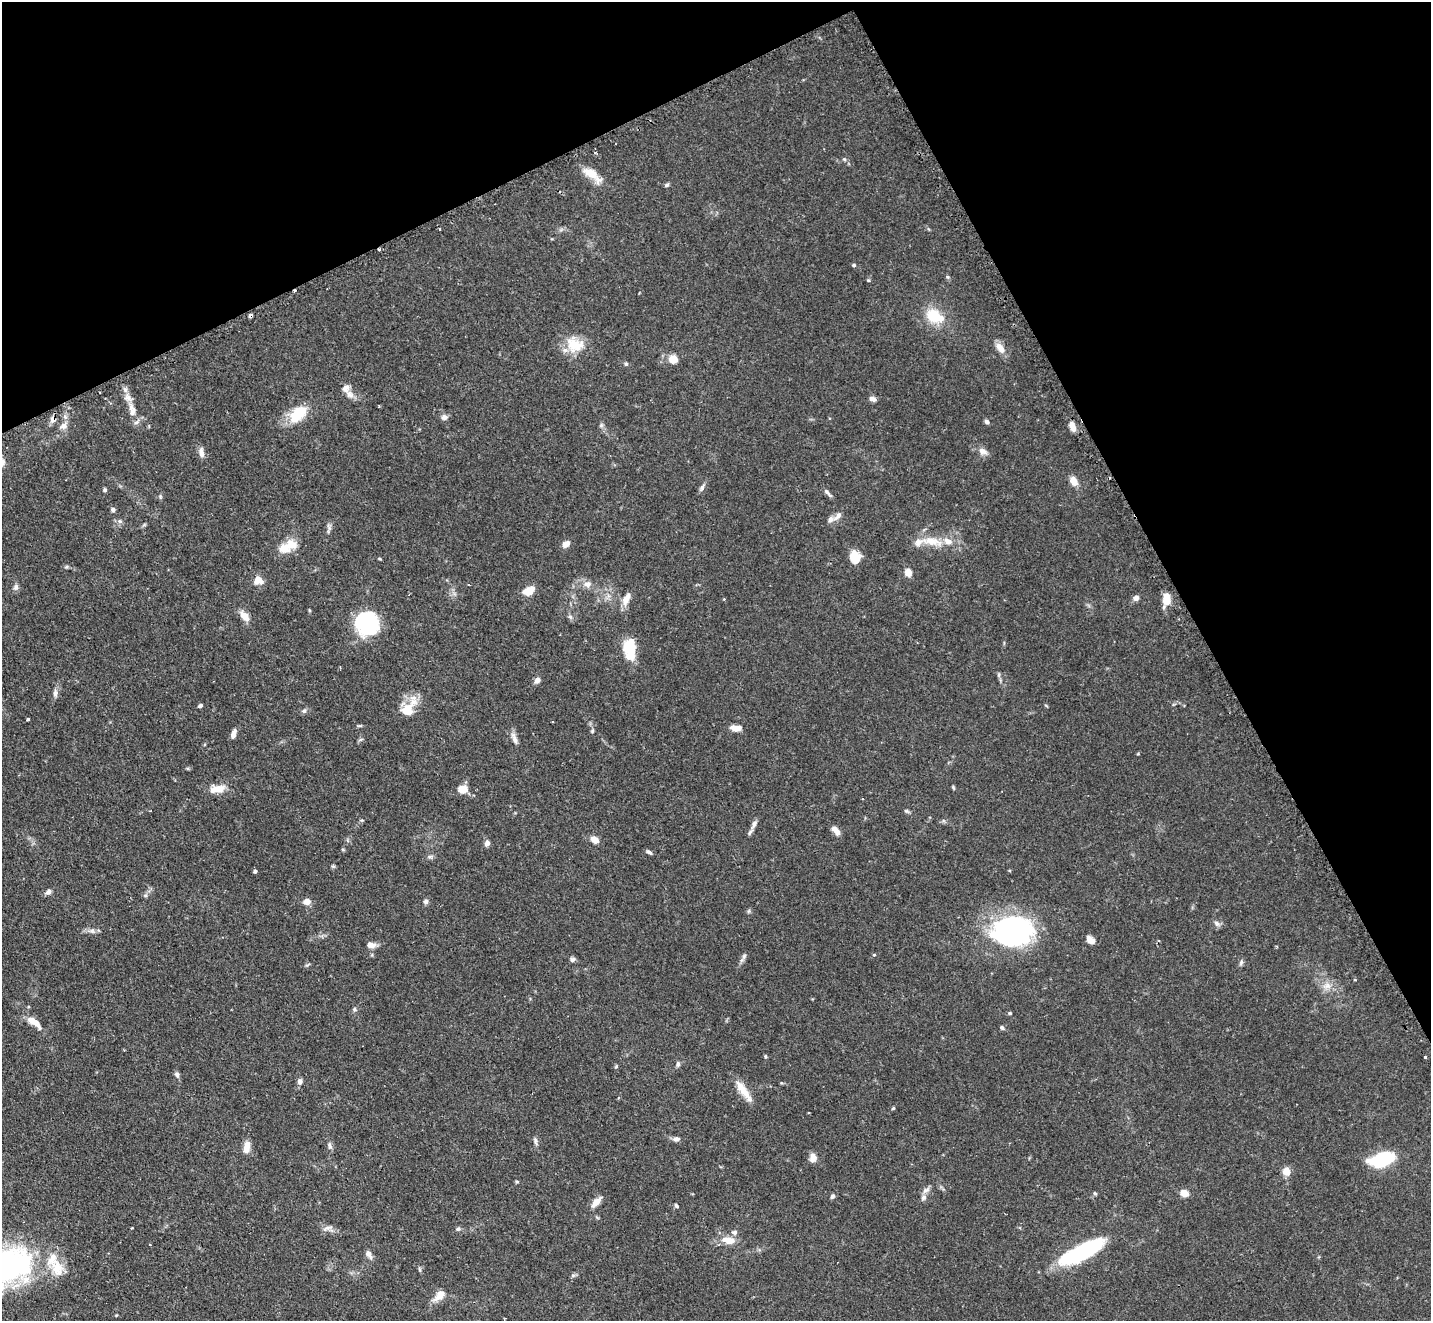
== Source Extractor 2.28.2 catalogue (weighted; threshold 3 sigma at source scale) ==
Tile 3 of 4 x 4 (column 3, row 1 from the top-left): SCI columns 2884-4312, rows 4265-5583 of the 5770 x 5755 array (HDU 1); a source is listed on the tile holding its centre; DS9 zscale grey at full resolution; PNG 1433 x 1323 px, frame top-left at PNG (2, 2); no overlay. Shown black and unused: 26% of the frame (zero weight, under 2 of 3 exposures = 3% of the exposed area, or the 3 px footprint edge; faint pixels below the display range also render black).
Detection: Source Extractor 2.28.2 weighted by HDU 2 'WHT'; one run over the whole footprint, this tile lists its part. Background 0.103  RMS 0.0054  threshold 0.0241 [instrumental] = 3 sigma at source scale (4.5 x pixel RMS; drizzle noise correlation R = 1.50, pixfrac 1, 0.05/0.05 arcsec/px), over >= 5 px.
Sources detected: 140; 2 inside a brighter object's white glare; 4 cosmic-ray / hot-pixel residue — not listed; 11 inside a brighter listed object's ellipse — not listed separately; the other 123 listed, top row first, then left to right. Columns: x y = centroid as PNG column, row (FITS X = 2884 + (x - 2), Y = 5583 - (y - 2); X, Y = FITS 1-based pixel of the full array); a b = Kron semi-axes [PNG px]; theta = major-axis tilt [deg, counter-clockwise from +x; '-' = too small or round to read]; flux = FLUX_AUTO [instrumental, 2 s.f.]
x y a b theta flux
844 159 5 4 - 0.67
590 173 26 11 -37 8.4
667 185 6 5 - 1
854 265 5 4 - 0.85
868 280 5 4 - 0.6
933 316 14 12 -38 16
574 345 23 19 -20 13
1000 348 14 7 -52 4.9
673 359 9 8 - 6.2
626 364 5 5 - 0.78
350 395 12 8 -29 3.2
872 399 8 5 -17 2.2
132 410 21 9 -77 6.3
298 414 24 14 42 16
444 417 9 7 19 1.9
53 419 8 7 - 2.5
987 422 5 5 - 1.4
601 425 6 5 - 0.96
64 426 9 8 - 2.7
1073 427 10 5 -69 4.9
983 451 13 8 -29 3
201 453 13 6 -79 2.8
1074 481 10 7 -60 5.4
702 488 10 5 57 1.5
105 490 4 4 - 0.93
828 493 14 4 -43 1.5
160 496 7 4 -90 0.72
113 510 5 5 - 1.2
838 516 14 6 45 2.7
120 521 6 5 - 1.1
932 541 32 11 -9 11
566 544 8 6 36 3.6
291 545 16 13 -7 7.5
855 557 10 8 -70 12
380 559 4 3 - 0.52
908 572 8 6 -66 4.3
258 580 10 9 - 5.6
587 584 10 9 - 3
469 585 3 2 - 0.38
16 587 8 7 - 1.6
529 591 12 8 25 7.2
1136 598 6 6 - 2.2
626 599 17 8 64 4.6
1166 599 11 6 86 9.5
309 610 5 3 - 0.5
245 616 14 7 -50 5
570 617 6 4 -1 0.93
367 623 21 19 -90 61
631 643 15 8 -71 8.9
999 675 7 4 -73 0.93
537 680 7 6 - 2.6
55 693 10 6 -90 2
200 705 5 4 - 1.1
407 710 26 18 58 11
304 711 7 6 - 1.2
28 719 3 3 - 0.96
359 726 6 4 0 0.66
735 728 10 6 -4 5.4
592 731 7 5 75 0.89
233 734 11 5 72 2.7
514 738 18 6 -70 2.7
1138 754 4 3 - 0.52
953 787 6 3 -59 0.6
217 789 17 8 12 7.5
462 789 11 8 -10 5.8
862 799 3 2 - 0.36
906 811 6 4 18 0.7
754 824 15 6 67 2.5
836 830 13 6 -46 3.2
594 839 9 6 -32 4.3
487 843 8 7 - 1.7
649 852 8 4 -30 1.3
430 857 8 4 8 1.2
255 871 4 4 - 1.3
48 892 8 6 35 1.9
307 902 7 6 - 4.4
426 902 6 6 - 1.3
1217 923 9 6 -50 1.7
92 931 7 4 -18 1.4
1012 931 45 33 2 88
1090 940 9 6 -38 4
371 945 11 6 -10 3.1
874 955 4 3 - 0.75
744 956 8 5 59 1.4
572 959 7 6 - 1.3
1241 962 8 5 64 1.2
1327 986 12 9 7 4.2
354 1009 6 5 - 0.99
1010 1013 5 4 - 0.72
36 1023 17 8 -51 4.9
1002 1028 6 4 -57 0.93
766 1056 5 3 - 0.59
1425 1057 3 3 - 2.1
678 1064 8 5 90 1.2
177 1075 7 6 - 1.5
300 1081 7 5 84 2
743 1091 31 8 -54 7.6
893 1108 4 3 - 0.65
676 1139 8 6 5 1.8
535 1141 11 5 -79 1.5
330 1145 11 5 -78 1.5
247 1147 14 7 80 4.5
813 1157 10 7 89 3.4
1382 1159 25 12 15 30
1286 1171 9 8 - 4.9
517 1182 6 3 -19 0.57
926 1190 12 6 33 2
1095 1193 5 4 - 0.64
1184 1193 7 5 -21 7.1
832 1196 7 5 66 1.1
596 1202 17 7 47 4.1
676 1206 6 4 -48 0.95
132 1228 3 2 - 0.38
327 1228 14 5 20 2
458 1229 6 5 - 0.9
734 1232 7 6 - 1.5
729 1240 17 8 -11 7.1
150 1244 3 2 - 0.42
1081 1252 49 14 27 57
368 1254 9 6 -63 2.6
8 1265 65 41 15 110
420 1269 7 3 -81 0.72
439 1295 18 9 47 5.3
Overlapping masked pixels (flux is a lower limit): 1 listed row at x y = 53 419
Isophote crosses this tile's border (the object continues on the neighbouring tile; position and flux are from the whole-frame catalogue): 1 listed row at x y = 8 1265